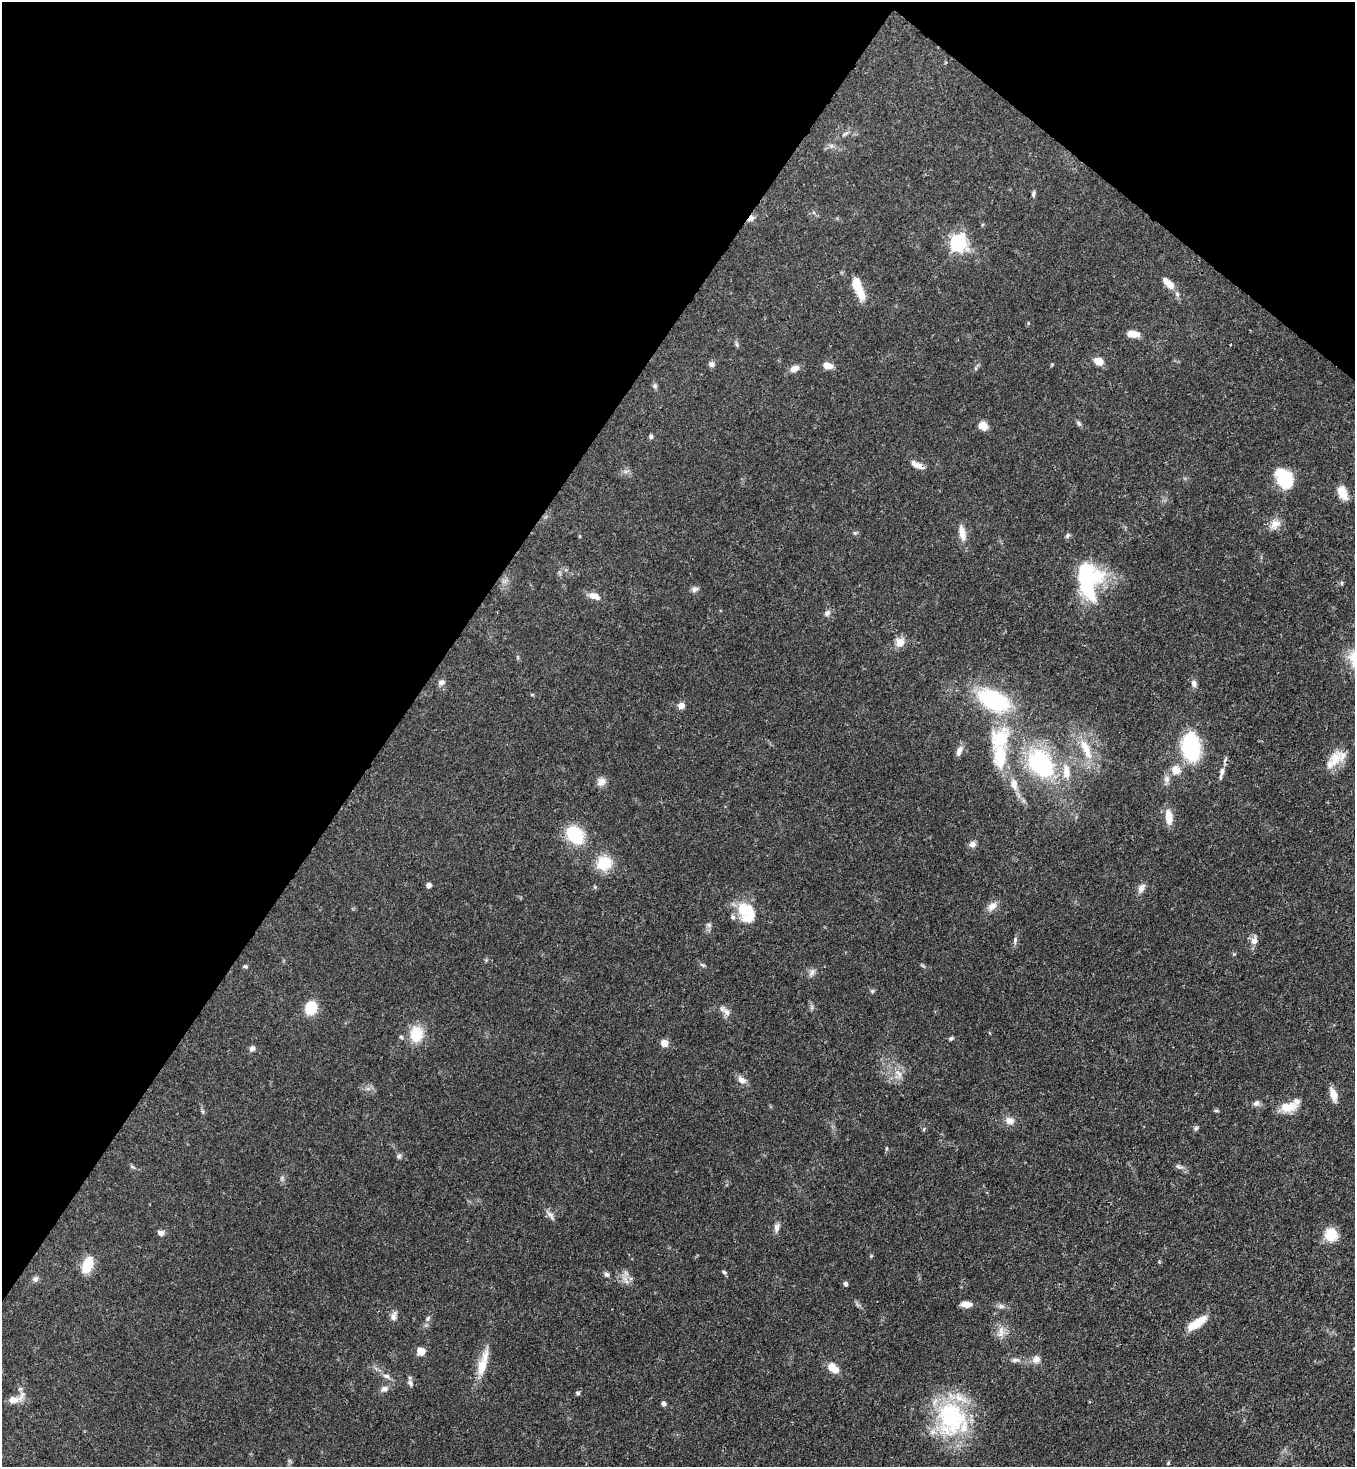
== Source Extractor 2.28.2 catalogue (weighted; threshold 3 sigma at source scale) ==
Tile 2 of 4 x 4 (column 2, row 1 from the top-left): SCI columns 1717-3069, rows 4456-5920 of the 6000 x 5978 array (HDU 1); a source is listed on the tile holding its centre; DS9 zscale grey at full resolution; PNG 1357 x 1469 px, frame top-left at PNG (2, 2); no overlay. Shown black and unused: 34% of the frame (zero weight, under 3 of 4 exposures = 7% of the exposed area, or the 3 px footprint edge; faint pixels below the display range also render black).
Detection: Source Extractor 2.28.2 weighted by HDU 2 'WHT'; one run over the whole footprint, this tile lists its part. Background 0.0664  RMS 0.0036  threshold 0.0162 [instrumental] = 3 sigma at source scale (4.5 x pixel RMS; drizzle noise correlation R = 1.50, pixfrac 1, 0.05/0.05 arcsec/px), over >= 5 px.
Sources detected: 121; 1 inside a brighter object's white glare — not listed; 7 inside a brighter listed object's ellipse — not listed separately; the other 113 listed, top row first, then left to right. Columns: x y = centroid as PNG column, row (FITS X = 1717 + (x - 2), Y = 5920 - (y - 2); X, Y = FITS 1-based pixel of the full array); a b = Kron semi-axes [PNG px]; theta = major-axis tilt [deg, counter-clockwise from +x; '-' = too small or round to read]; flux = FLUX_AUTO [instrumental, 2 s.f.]
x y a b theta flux
845 134 8 5 29 0.79
831 146 6 4 72 0.66
1033 194 8 4 83 0.72
751 218 9 6 49 1.7
958 243 7 7 - 91
1170 285 10 9 - 2.6
859 289 29 9 -66 8.6
1133 334 13 7 -5 3.8
737 344 7 4 -89 0.63
1099 361 10 7 -25 3.8
711 364 7 7 - 1.2
827 366 8 6 -15 4
794 368 12 8 22 2.1
655 386 6 6 - 0.71
1079 423 7 5 -59 0.69
983 426 8 7 - 4.3
651 436 6 5 - 0.7
919 466 12 8 -15 2.1
1284 479 21 14 -62 15
1342 492 16 9 -68 4.9
1275 524 15 11 32 3.2
855 533 6 4 -42 0.54
962 533 19 8 -78 3.9
1068 535 7 6 - 0.73
1088 581 38 24 90 38
1342 583 6 4 90 0.51
695 589 9 7 28 1.2
594 596 15 7 -16 3.1
827 613 8 7 - 1.2
900 642 10 9 - 3.8
441 682 8 6 12 1.5
1194 683 10 6 -84 1.5
532 695 6 3 -19 0.36
994 700 40 21 -27 34
681 706 7 7 - 1.9
999 739 37 28 55 20
1190 747 21 15 -76 31
1086 749 32 10 -66 8.4
959 751 13 7 66 1.8
1335 758 23 15 58 6.8
1041 764 30 22 -52 41
1176 770 12 12 - 4.1
1066 772 22 10 -85 5.2
1222 772 11 7 75 1.7
1167 779 10 8 -89 1.7
601 782 11 9 55 2.4
1014 784 13 8 -80 3.1
1169 817 20 8 -83 4.4
575 835 19 13 -50 18
972 844 9 8 - 1.5
604 863 18 17 - 9.3
428 885 4 4 - 1.9
595 887 5 5 - 0.42
1141 888 13 7 58 1.9
992 906 15 9 39 2.6
745 908 22 17 -17 11
709 925 9 4 -36 0.69
1015 940 10 5 83 1
1254 941 10 9 - 2
702 965 8 4 -20 0.61
245 966 7 4 -21 0.56
812 972 10 6 59 1.3
872 991 6 5 - 0.57
311 1008 9 7 70 16
727 1012 16 7 -49 2
416 1034 18 15 -90 9.3
401 1037 6 5 - 0.55
951 1038 6 4 27 0.63
664 1043 7 7 - 3
252 1048 8 6 50 1.1
899 1074 14 6 -48 2.3
742 1080 13 8 -32 2.2
1333 1095 17 7 -72 3.3
1256 1103 9 7 17 1.2
1288 1107 24 11 12 5.6
1216 1110 6 4 -1 0.52
1010 1121 12 10 -23 2.5
1196 1128 7 4 45 0.61
886 1148 5 3 - 0.4
399 1156 7 6 - 0.79
132 1167 8 5 -20 0.64
1179 1167 14 3 -11 0.86
282 1178 7 4 72 0.65
551 1216 12 7 -62 1.5
777 1227 11 7 87 1.6
161 1233 8 7 - 1.3
1331 1235 14 13 - 7.5
871 1256 5 4 - 0.37
87 1265 16 10 69 9
724 1272 7 4 -32 0.59
607 1274 7 6 - 0.92
35 1279 8 7 - 1.1
626 1280 16 4 -59 1.4
845 1284 6 5 - 0.84
966 1304 10 6 -1 3.1
1001 1306 9 6 0 1.2
393 1316 11 7 80 1.7
428 1318 8 6 59 0.96
1197 1323 23 8 34 8
1001 1332 17 7 81 2.8
421 1351 5 5 - 10
1036 1359 11 9 35 2.2
1015 1360 11 5 5 1.2
483 1364 38 10 74 7.5
832 1368 15 9 -39 4.4
386 1376 9 6 -12 1.3
410 1383 11 6 -58 1.1
384 1389 10 8 24 1.6
578 1393 4 4 - 0.77
15 1399 25 9 24 4
663 1404 5 4 - 1.1
952 1419 47 39 -70 40
1168 1463 6 3 71 0.38
Overlapping masked pixels (flux is a lower limit): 2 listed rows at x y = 751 218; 919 466